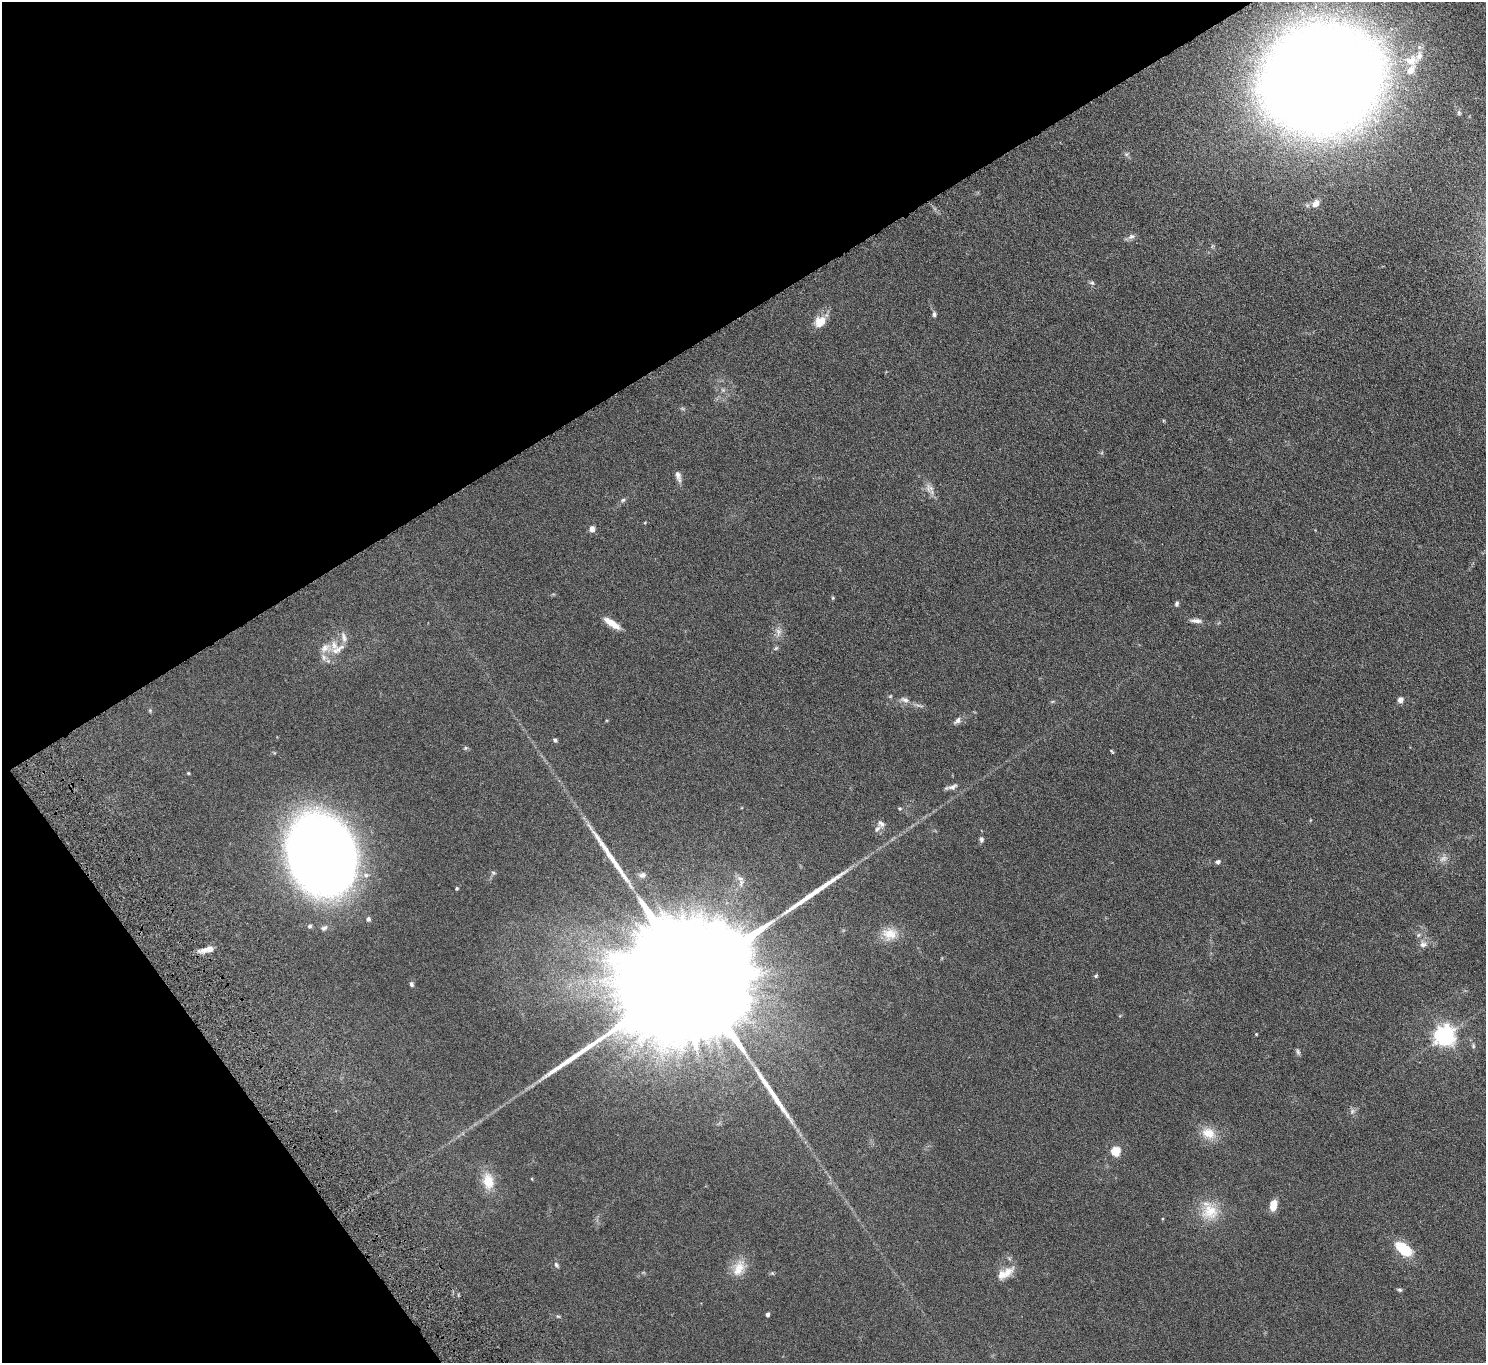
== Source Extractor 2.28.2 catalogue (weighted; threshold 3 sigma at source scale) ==
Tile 5 of 4 x 4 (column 1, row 2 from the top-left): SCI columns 52-1535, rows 2926-4286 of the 6036 x 5989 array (HDU 1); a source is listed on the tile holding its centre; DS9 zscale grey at full resolution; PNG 1488 x 1365 px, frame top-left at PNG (2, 2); no overlay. Shown black and unused: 30% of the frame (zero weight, under 4 of 8 exposures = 3% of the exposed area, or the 3 px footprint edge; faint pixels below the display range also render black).
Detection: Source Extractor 2.28.2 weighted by HDU 2 'WHT'; one run over the whole footprint, this tile lists its part. Background 0.122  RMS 0.0068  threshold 0.0279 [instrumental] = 3 sigma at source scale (4.09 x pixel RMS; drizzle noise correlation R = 1.36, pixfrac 0.8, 0.05/0.05 arcsec/px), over >= 5 px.
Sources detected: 76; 1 inside a brighter object's white glare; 3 long thin detections or spike segments (spike, bleed or trail) — not listed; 7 inside a brighter listed object's ellipse — not listed separately; the other 65 listed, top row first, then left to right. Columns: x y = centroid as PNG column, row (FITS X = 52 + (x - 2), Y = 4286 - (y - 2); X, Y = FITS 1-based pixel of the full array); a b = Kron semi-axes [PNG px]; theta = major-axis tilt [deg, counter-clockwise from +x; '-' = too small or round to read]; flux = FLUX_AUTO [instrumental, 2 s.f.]
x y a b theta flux
1411 60 19 14 11 9.2
1322 78 62 51 21 3300
1126 154 7 4 -17 1
1316 204 9 7 54 3.8
1131 236 10 7 19 2.1
1092 283 8 5 -17 1.1
934 314 7 5 -84 1.4
820 322 14 11 44 8.6
723 390 6 5 - 1.1
678 476 15 6 -74 2.9
929 488 13 10 -49 3.9
623 500 6 5 - 1.1
592 529 7 6 - 2.8
833 598 6 3 -72 0.58
1177 604 7 5 77 1.2
1196 621 15 6 -3 2.8
612 623 21 7 -34 7.1
778 632 12 8 -89 3.2
776 648 6 4 44 0.83
337 649 25 9 29 7.8
905 700 11 7 -24 2.8
1400 700 6 6 - 2.5
150 710 6 4 19 0.65
957 721 12 7 41 2.3
555 740 5 4 - 1
465 748 6 5 - 0.84
1112 751 6 3 -49 0.74
188 773 4 4 - 0.55
952 787 15 6 20 2.4
900 808 5 5 - 0.9
881 824 10 8 -44 2.4
981 839 7 6 - 1.3
322 854 57 45 -71 910
1443 859 13 7 27 2.9
1218 862 6 5 - 1.3
493 872 6 4 -20 0.78
642 875 9 7 24 1.9
457 888 4 4 - 0.72
368 919 5 5 - 1.4
310 926 6 5 - 1.2
324 928 10 6 30 1.8
890 934 21 15 -3 9.4
1423 944 10 8 19 2.9
207 949 17 6 11 5.5
693 975 96 22 32 79000
1096 976 5 4 - 0.82
411 984 6 5 - 1.2
1256 1034 4 3 - 0.53
1444 1035 7 7 - 360
1473 1046 7 5 -87 1.1
1298 1052 8 5 -73 1.2
1352 1111 8 6 69 1.6
1208 1133 21 14 -24 9.7
1115 1151 5 5 - 33
488 1181 23 14 -81 12
1273 1206 10 6 77 8.5
1210 1211 23 22 - 15
1403 1249 17 9 -37 22
556 1265 8 5 -54 1.2
739 1268 24 14 66 9.9
1008 1271 20 11 39 6.4
772 1273 6 4 -43 0.73
1400 1290 6 5 - 1
767 1315 4 4 - 1.5
558 1316 6 4 -2 0.67